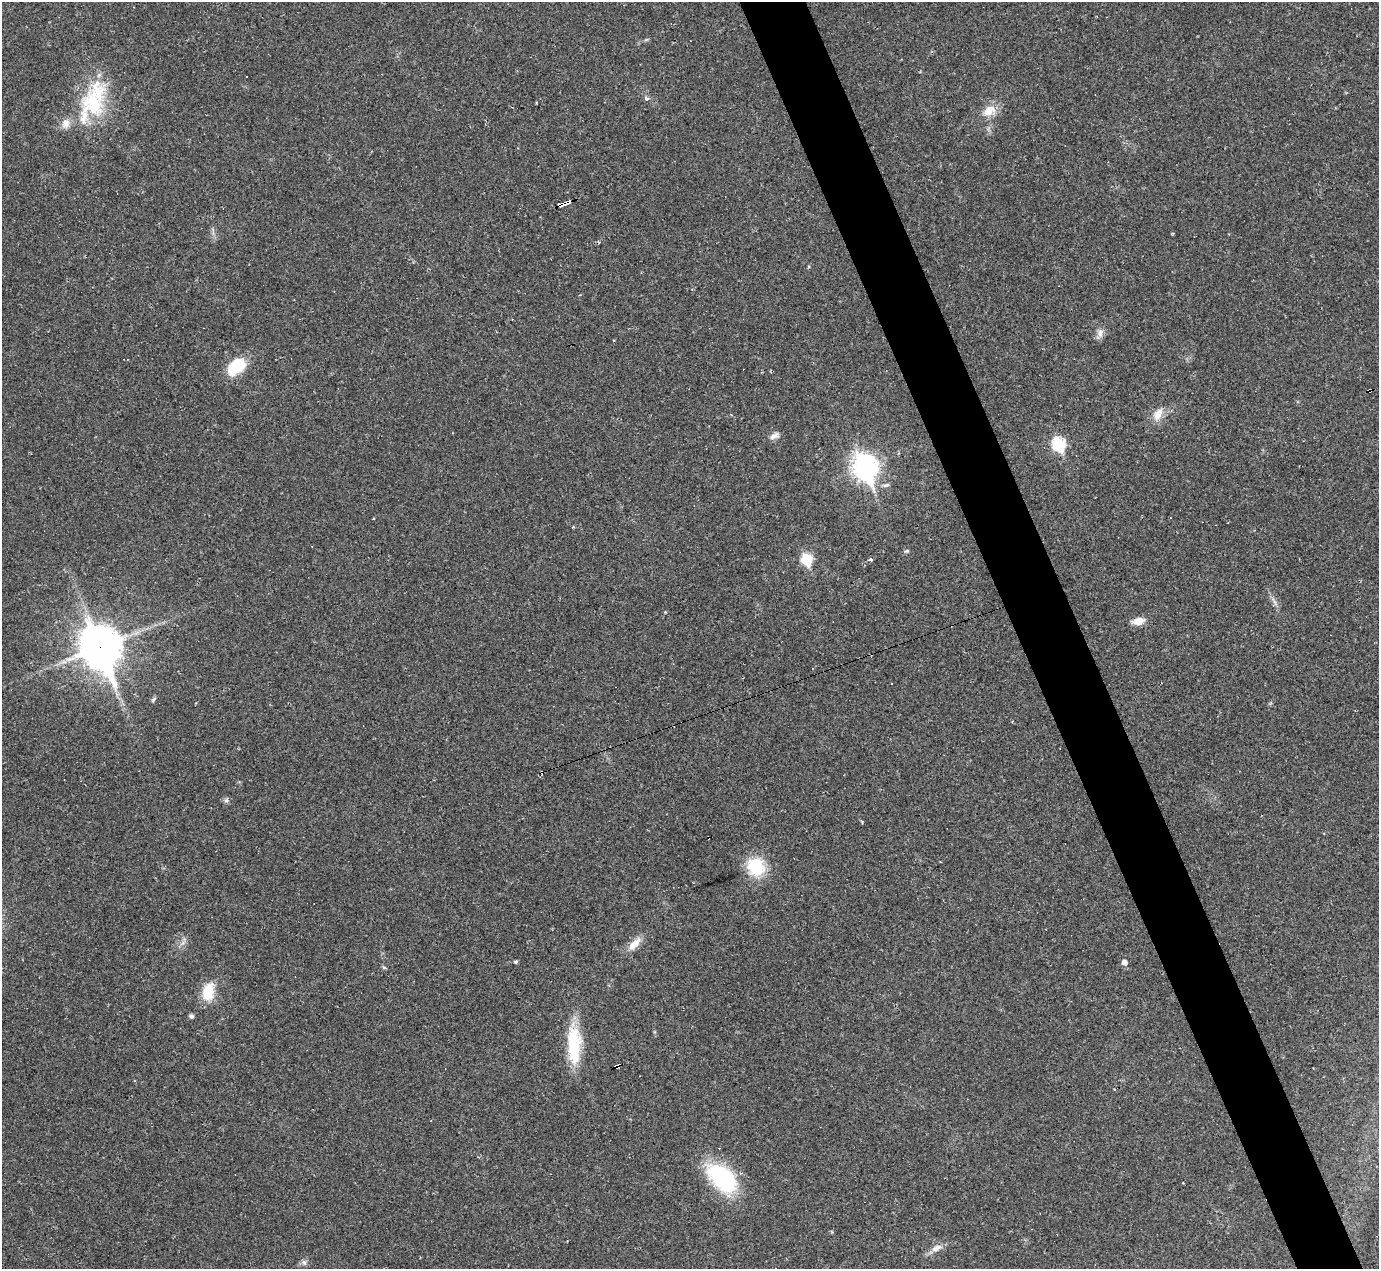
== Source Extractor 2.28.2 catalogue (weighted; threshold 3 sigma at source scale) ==
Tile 6 of 4 x 4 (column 2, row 2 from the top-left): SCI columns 1378-2754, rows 2809-4075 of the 5525 x 5503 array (HDU 1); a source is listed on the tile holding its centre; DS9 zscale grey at full resolution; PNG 1381 x 1271 px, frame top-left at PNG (2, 2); no overlay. Shown black and unused: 5% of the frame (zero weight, under 2 of 3 exposures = <1% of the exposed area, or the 3 px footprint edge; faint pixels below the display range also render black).
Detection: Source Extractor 2.28.2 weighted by HDU 2 'WHT'; one run over the whole footprint, this tile lists its part. Background 0.0926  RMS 0.0057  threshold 0.0255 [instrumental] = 3 sigma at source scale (4.5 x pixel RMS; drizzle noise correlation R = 1.50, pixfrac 1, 0.05/0.05 arcsec/px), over >= 5 px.
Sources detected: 39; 7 cosmic-ray / hot-pixel residue — not listed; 2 inside a brighter listed object's ellipse — not listed separately; the other 30 listed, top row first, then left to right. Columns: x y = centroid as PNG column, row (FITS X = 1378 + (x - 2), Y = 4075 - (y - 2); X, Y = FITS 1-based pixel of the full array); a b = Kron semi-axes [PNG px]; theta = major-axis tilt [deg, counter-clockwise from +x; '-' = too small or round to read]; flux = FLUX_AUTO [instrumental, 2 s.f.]
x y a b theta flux
646 99 5 4 - 1.9
94 100 54 31 71 45
989 111 20 13 33 7.9
563 203 7 4 25 8.5
1100 333 13 7 78 3.1
237 366 23 15 36 19
1370 390 5 3 - 3.1
1158 414 19 11 62 6.2
774 436 14 7 30 2.8
1058 444 7 6 - 57
865 467 11 9 -69 390
907 551 6 4 -10 0.83
807 559 7 6 - 39
871 559 5 4 - 1
1274 601 14 3 -60 1.7
1138 621 13 8 12 5.9
100 647 19 14 -68 1200
153 699 7 5 55 0.94
226 800 7 5 45 1.3
756 867 17 16 - 26
634 944 21 9 47 6.7
516 962 4 4 - 0.97
1124 962 6 5 - 2.9
208 991 24 14 76 13
191 1016 5 5 - 1.6
574 1045 48 16 -89 27
617 1066 5 3 - 3.8
722 1178 33 20 -44 60
937 1248 15 8 26 4.3
304 1262 8 6 -73 1.7
Overlapping masked pixels (flux is a lower limit): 4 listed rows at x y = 563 203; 1370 390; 100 647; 617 1066